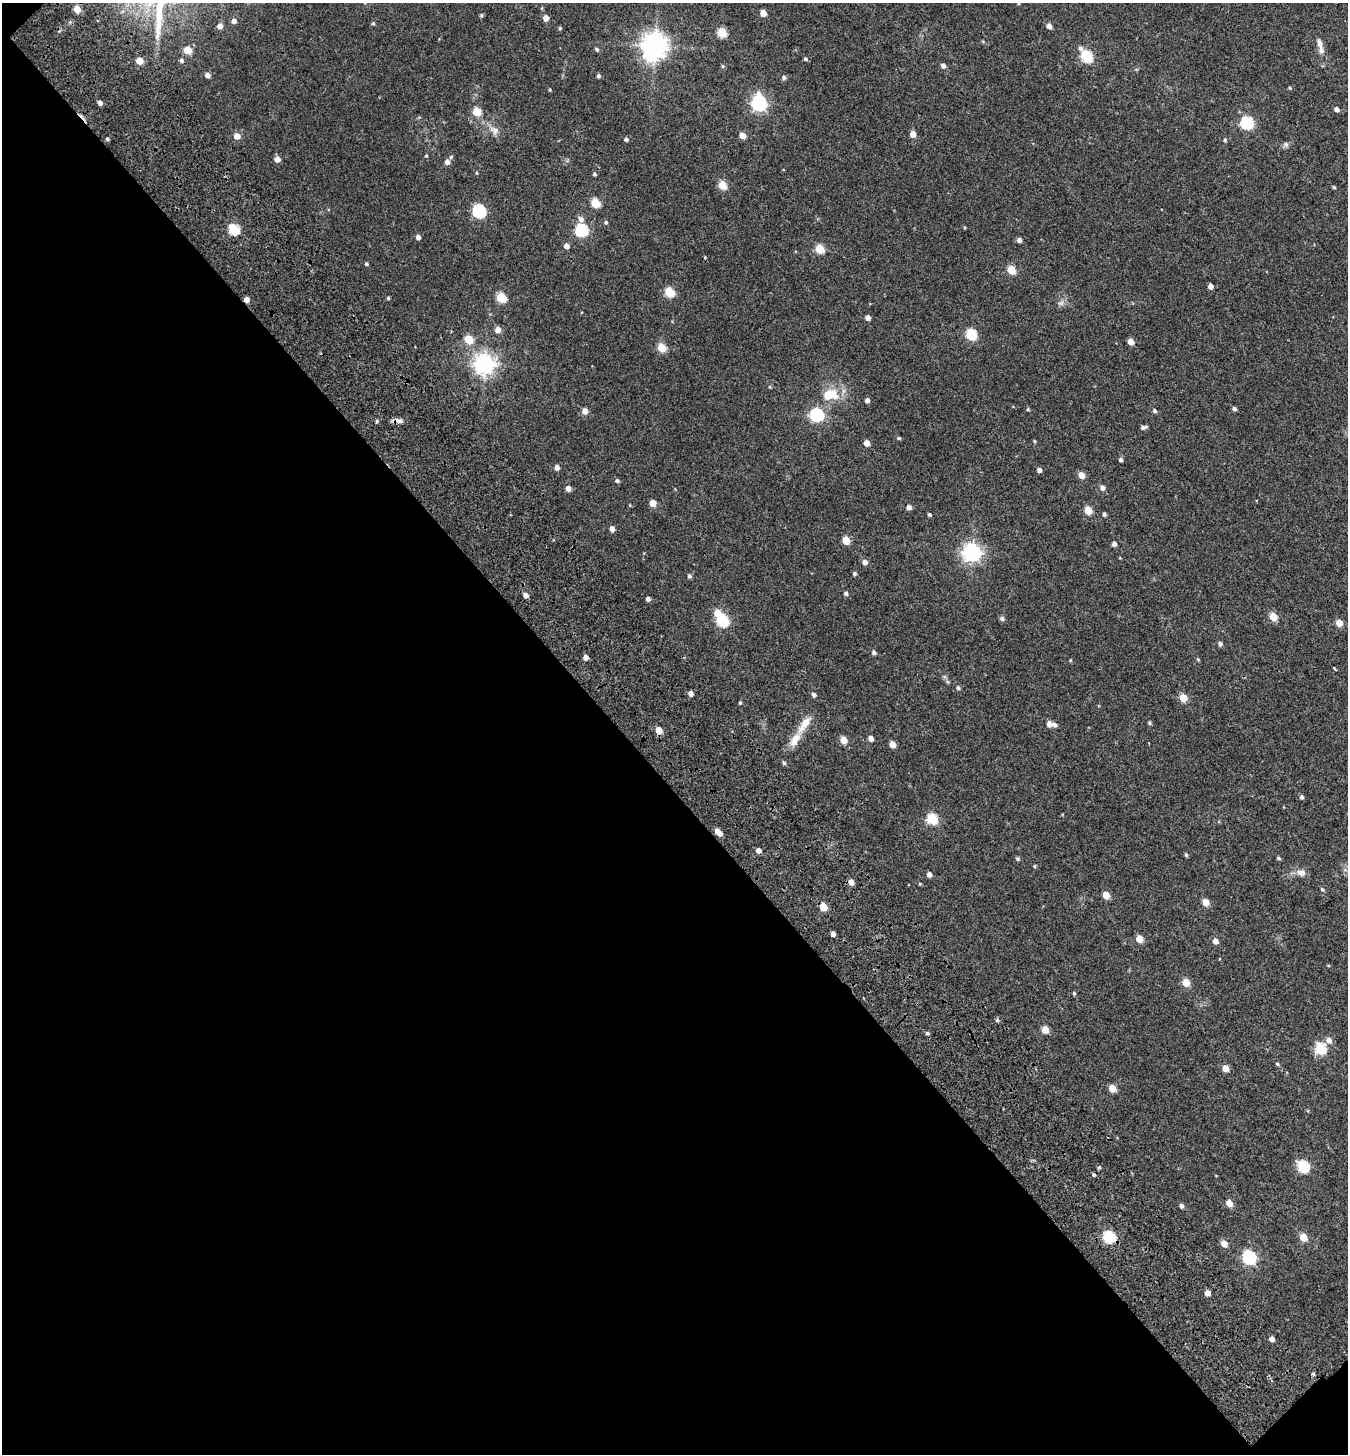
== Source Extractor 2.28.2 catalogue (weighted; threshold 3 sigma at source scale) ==
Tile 3 of 2 x 2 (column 1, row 2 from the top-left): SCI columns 233-1578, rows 163-1614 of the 3252 x 3260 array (HDU 1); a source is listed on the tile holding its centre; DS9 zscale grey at full resolution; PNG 1350 x 1456 px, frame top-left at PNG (2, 3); no overlay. Shown black and unused: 46% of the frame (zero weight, under 3 of 4 exposures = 17% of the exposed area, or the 3 px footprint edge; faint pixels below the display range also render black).
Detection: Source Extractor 2.28.2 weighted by HDU 2 'WHT'; one run over the whole footprint, this tile lists its part. Background 0.0293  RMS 0.0053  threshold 0.0238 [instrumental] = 3 sigma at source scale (4.5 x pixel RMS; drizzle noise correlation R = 1.50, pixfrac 1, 0.0396/0.0396 arcsec/px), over >= 5 px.
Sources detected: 176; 1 inside a brighter object's white glare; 1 cosmic-ray / hot-pixel residue — not listed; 2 inside a brighter listed object's ellipse — not listed separately; the other 172 listed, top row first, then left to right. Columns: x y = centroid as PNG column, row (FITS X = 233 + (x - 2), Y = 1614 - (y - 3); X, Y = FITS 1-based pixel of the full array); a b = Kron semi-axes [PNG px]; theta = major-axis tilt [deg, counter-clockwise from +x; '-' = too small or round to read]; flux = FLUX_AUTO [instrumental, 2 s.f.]
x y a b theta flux
77 9 5 5 - 8.6
763 13 5 4 - 5.7
481 15 5 4 - 0.77
546 18 5 5 - 4
234 21 5 5 - 2.2
373 23 4 4 - 0.65
220 26 5 5 - 2.7
1049 26 5 5 - 2.5
560 28 5 4 - 0.67
722 32 5 5 - 23
983 42 5 3 - 0.5
1320 44 13 6 -69 3
655 46 9 8 - 510
597 49 6 4 -47 1
187 50 5 5 - 11
1086 56 7 5 -54 46
805 59 5 4 - 0.83
181 60 5 5 - 1.3
139 61 5 5 - 8.1
723 66 5 4 - 0.73
943 66 5 4 - 2.1
207 75 5 4 - 3
598 76 5 5 - 1
784 77 5 5 - 1.2
1290 88 5 3 - 0.5
550 90 4 3 - 0.53
100 103 5 4 - 2.1
759 103 7 6 - 120
1337 109 5 5 - 2.1
477 112 5 5 - 15
1247 123 6 6 - 57
494 130 15 9 -40 3.8
913 134 5 4 - 4.3
742 135 5 5 - 5.3
237 136 5 5 - 5
107 139 4 4 - 0.82
626 139 5 5 - 1.1
1225 140 5 4 - 0.77
1286 145 8 7 - 1.3
426 156 4 4 - 0.56
451 157 5 4 - 0.87
277 159 5 5 - 3.8
447 162 5 5 - 2.5
476 173 5 3 - 0.48
594 174 5 4 - 0.88
722 185 5 5 - 14
1334 187 5 4 - 0.59
595 203 5 5 - 20
479 211 6 6 - 68
581 219 6 6 - 2.5
606 222 5 4 - 0.8
234 229 6 5 - 35
581 230 6 6 - 61
418 237 4 4 - 2.1
1019 240 5 5 - 1.8
566 246 5 5 - 2.9
819 249 5 5 - 19
705 257 4 3 - 0.41
366 264 4 4 - 0.9
1011 270 5 5 - 13
1210 286 5 4 - 2.5
669 292 6 5 - 22
501 297 6 5 - 22
388 298 4 3 - 0.7
246 300 5 4 - 3
1060 303 11 4 21 1.4
868 318 4 4 - 2.4
498 330 5 5 - 3.9
971 334 6 5 - 37
469 339 5 5 - 16
1131 341 5 4 - 4.7
662 348 5 5 - 19
485 364 7 7 - 300
770 387 5 3 - 0.48
830 394 24 17 4 12
867 400 4 4 - 1.7
1028 409 4 4 - 0.57
1234 409 5 4 - 1.2
585 411 5 5 - 3.5
1155 411 5 4 - 1.1
816 415 6 6 - 75
400 421 14 6 0 2.6
1143 427 7 4 9 1.3
899 438 5 4 - 0.76
1034 441 6 3 -70 0.48
867 443 4 4 - 4.6
1121 459 4 4 - 1.2
557 468 5 4 - 2.3
1039 470 5 4 - 1.8
1082 475 5 4 - 5.9
617 481 5 4 - 1
568 488 5 4 - 3.2
1103 488 5 5 - 2.2
653 503 5 4 - 7.4
909 507 5 4 - 2.3
1088 510 5 5 - 12
1104 514 4 4 - 1.2
929 515 4 4 - 0.76
612 529 5 4 - 2.7
846 540 5 5 - 11
1114 544 4 4 - 1.9
972 552 7 7 - 200
865 562 5 5 - 2.7
854 574 4 4 - 1
689 576 5 4 - 1.2
846 593 5 4 - 1.3
526 595 5 4 - 2.4
648 599 4 4 - 1.8
1273 617 5 5 - 10
1002 619 6 6 - 1.3
722 621 6 6 - 43
1339 623 5 4 - 8.1
1220 644 5 5 - 1.5
874 652 5 4 - 1.3
585 657 4 4 - 3.1
1070 660 5 3 - 0.46
1334 668 3 3 - 3
958 688 5 5 - 1
691 694 5 4 - 2.4
814 695 5 4 - 1.4
1183 698 5 5 - 12
740 703 4 3 - 0.65
1149 723 4 4 - 0.8
804 724 32 10 54 8
1049 724 5 5 - 3.8
1055 725 6 5 - 1.3
659 730 5 5 - 7.2
871 739 5 4 - 2.8
843 740 5 5 - 8
892 744 5 4 - 5.4
784 763 6 5 - 0.86
1302 797 5 4 - 1.1
932 819 6 5 - 36
718 832 8 4 -42 4.9
758 851 4 4 - 3
1186 855 4 3 - 0.86
1278 858 5 4 - 0.78
1017 859 5 5 - 0.93
1034 866 4 4 - 0.58
1301 873 12 9 -13 3.2
929 874 5 4 - 2.1
851 882 5 4 - 4
920 884 4 3 - 0.5
1322 889 5 4 - 0.82
1106 895 5 5 - 7.6
1206 902 5 4 - 7.7
823 907 5 5 - 13
833 934 4 4 - 2.2
1139 939 5 5 - 8.7
1215 941 5 5 - 3.3
1186 983 5 5 - 10
1074 993 5 4 - 0.69
997 1020 6 5 - 0.84
1045 1030 5 5 - 7.5
927 1033 5 4 - 0.79
1329 1040 6 6 - 3.2
1320 1048 6 5 - 41
1277 1064 4 4 - 0.71
1225 1068 5 4 - 6.5
1112 1088 5 5 - 8.7
1303 1166 6 5 - 44
1099 1167 5 4 - 0.73
1094 1175 4 4 - 0.8
1229 1203 5 5 - 6.1
1181 1206 5 4 - 1.6
1109 1237 6 5 - 47
1303 1237 5 5 - 12
1224 1243 5 5 - 5.9
1249 1257 6 6 - 81
1207 1293 4 4 - 4.4
1272 1339 4 4 - 2.6
1313 1374 5 4 - 0.78
Overlapping masked pixels (flux is a lower limit): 3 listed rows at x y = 246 300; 400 421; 1313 1374